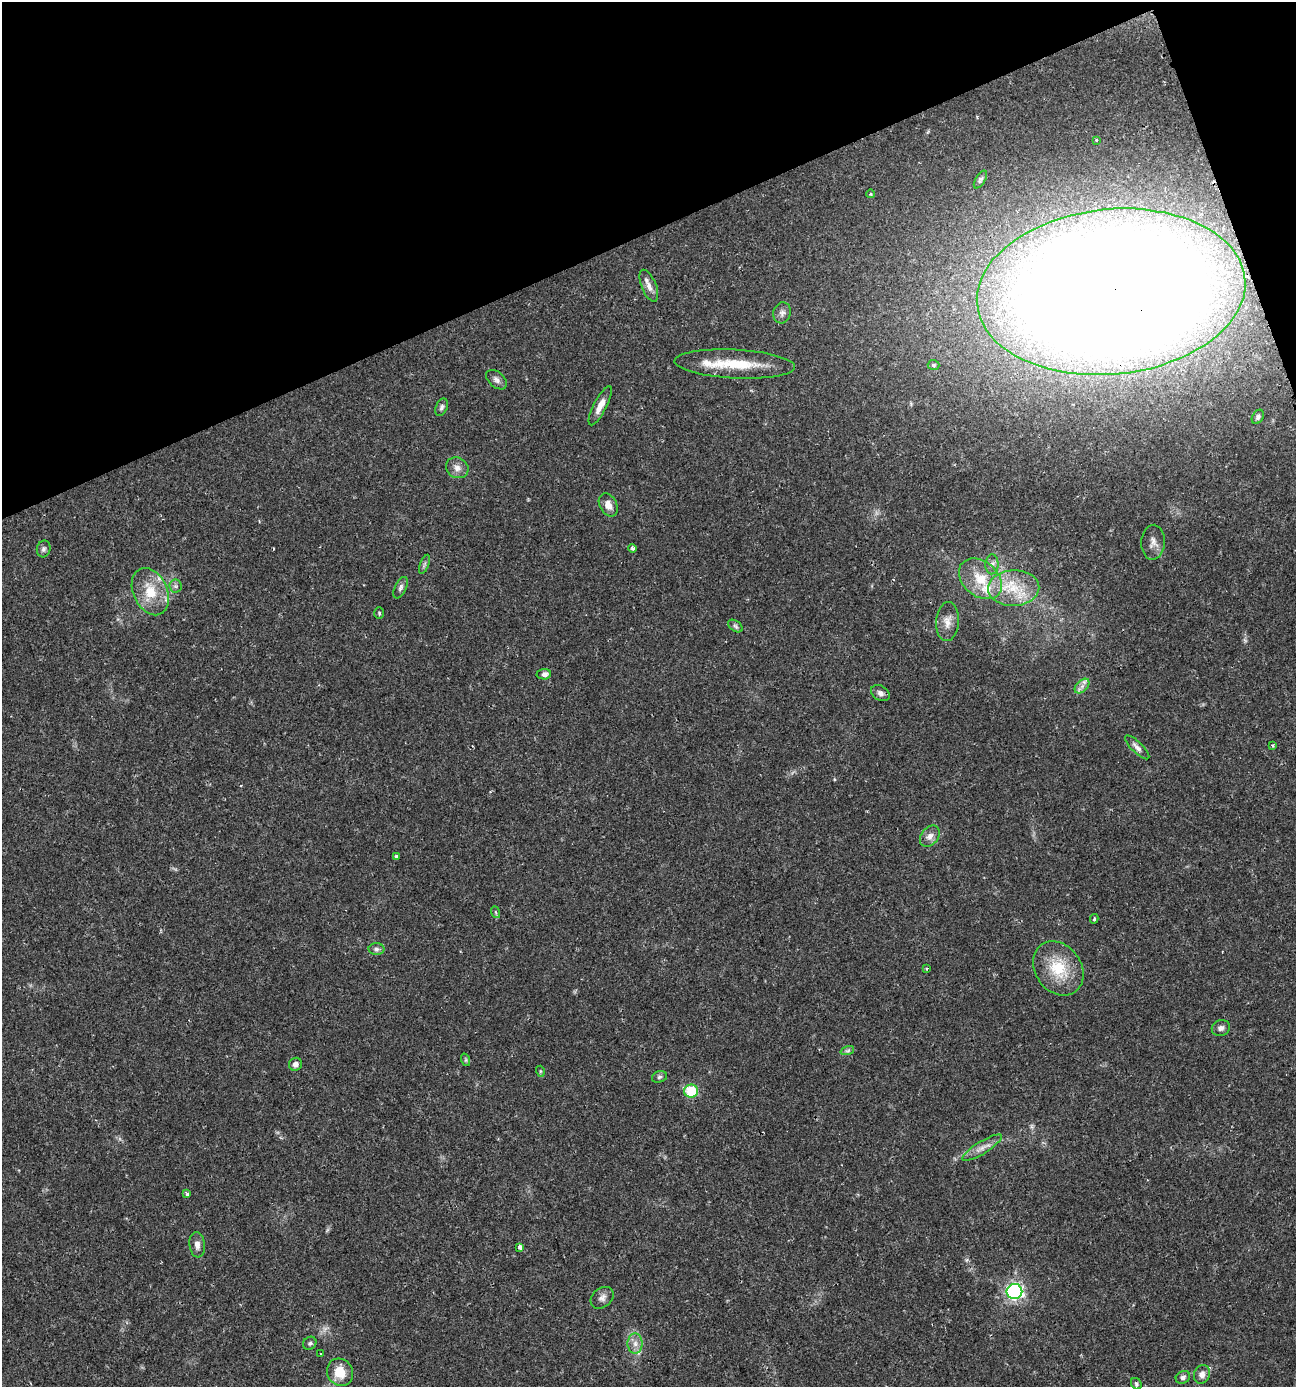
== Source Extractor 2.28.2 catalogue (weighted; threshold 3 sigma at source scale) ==
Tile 3 of 4 x 4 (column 3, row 1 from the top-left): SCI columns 2723-4016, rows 4155-5539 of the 5390 x 5540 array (HDU 1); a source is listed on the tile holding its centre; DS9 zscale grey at full resolution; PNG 1298 x 1389 px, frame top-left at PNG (2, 2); each listed source drawn as its Kron ellipse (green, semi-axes under 4 px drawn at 4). Shown black and unused: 18% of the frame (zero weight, under 2 of 3 exposures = <1% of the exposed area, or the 3 px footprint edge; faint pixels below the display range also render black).
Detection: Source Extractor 2.28.2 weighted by HDU 2 'WHT'; one run over the whole footprint, this tile lists its part. Background 0.0336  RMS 0.0032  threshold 0.0146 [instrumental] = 3 sigma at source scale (4.5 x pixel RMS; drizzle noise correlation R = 1.50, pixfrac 1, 0.0396/0.0396 arcsec/px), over >= 5 px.
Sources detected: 66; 2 too faint to see at this stretch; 1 inside a brighter object's white glare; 1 cosmic-ray / hot-pixel residue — neither listed nor drawn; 3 inside a brighter listed object's ellipse — not listed separately; the other 59 listed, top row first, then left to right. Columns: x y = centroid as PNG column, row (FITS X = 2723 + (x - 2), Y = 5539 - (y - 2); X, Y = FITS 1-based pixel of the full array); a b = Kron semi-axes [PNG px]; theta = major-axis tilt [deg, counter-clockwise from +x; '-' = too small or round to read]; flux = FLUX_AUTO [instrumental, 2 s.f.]
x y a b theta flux
1096 140 3 3 - 0.8
980 179 10 4 58 0.81
871 194 4 3 - 0.51
649 286 17 7 -68 2.3
1111 292 135 82 6 1300
782 313 10 8 74 1.4
735 364 60 14 -3 11
933 365 6 5 - 0.51
496 380 12 7 -42 1.4
600 406 22 6 63 3
442 407 9 5 69 0.88
1258 417 8 5 59 0.81
457 468 11 10 - 2.2
608 505 12 8 -60 2.9
1153 542 17 12 87 2.4
633 548 4 4 - 0.86
44 549 8 6 75 0.91
424 564 10 3 69 0.6
992 564 10 6 89 1.4
980 579 24 17 -40 10
175 586 6 6 - 0.83
401 588 11 5 64 1
1014 588 25 18 2 12
150 592 25 17 -65 9.3
379 613 6 4 -89 0.45
947 621 19 11 86 3.2
735 626 8 5 -36 0.72
544 674 7 5 6 1.7
1082 686 9 5 45 1.4
880 693 10 7 -31 1.3
1273 746 3 3 - 0.71
1137 747 16 5 -44 1.6
930 836 12 8 51 2
396 856 4 3 - 1.4
495 912 6 4 -70 0.43
1094 919 5 3 - 0.5
376 949 8 6 -1 0.85
926 968 3 3 - 0.52
1058 968 29 23 -54 13
1221 1028 9 7 21 1.3
847 1051 7 4 18 0.74
466 1060 6 4 -72 0.47
295 1064 7 6 - 1.3
540 1071 5 3 - 0.32
659 1077 8 5 17 0.7
691 1091 7 6 - 12
982 1148 23 6 32 2.7
187 1194 4 3 - 1.4
197 1245 12 8 -83 1.8
520 1247 4 4 - 3
1014 1291 8 7 - 66
602 1298 13 9 39 1.6
310 1343 7 6 - 0.77
635 1344 10 7 90 2
320 1354 3 2 - 0.2
340 1372 14 12 -55 6
1202 1374 9 8 - 1.8
1183 1377 7 6 - 1
1136 1384 6 5 - 0.57
Overlapping masked pixels (flux is a lower limit): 1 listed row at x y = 1111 292